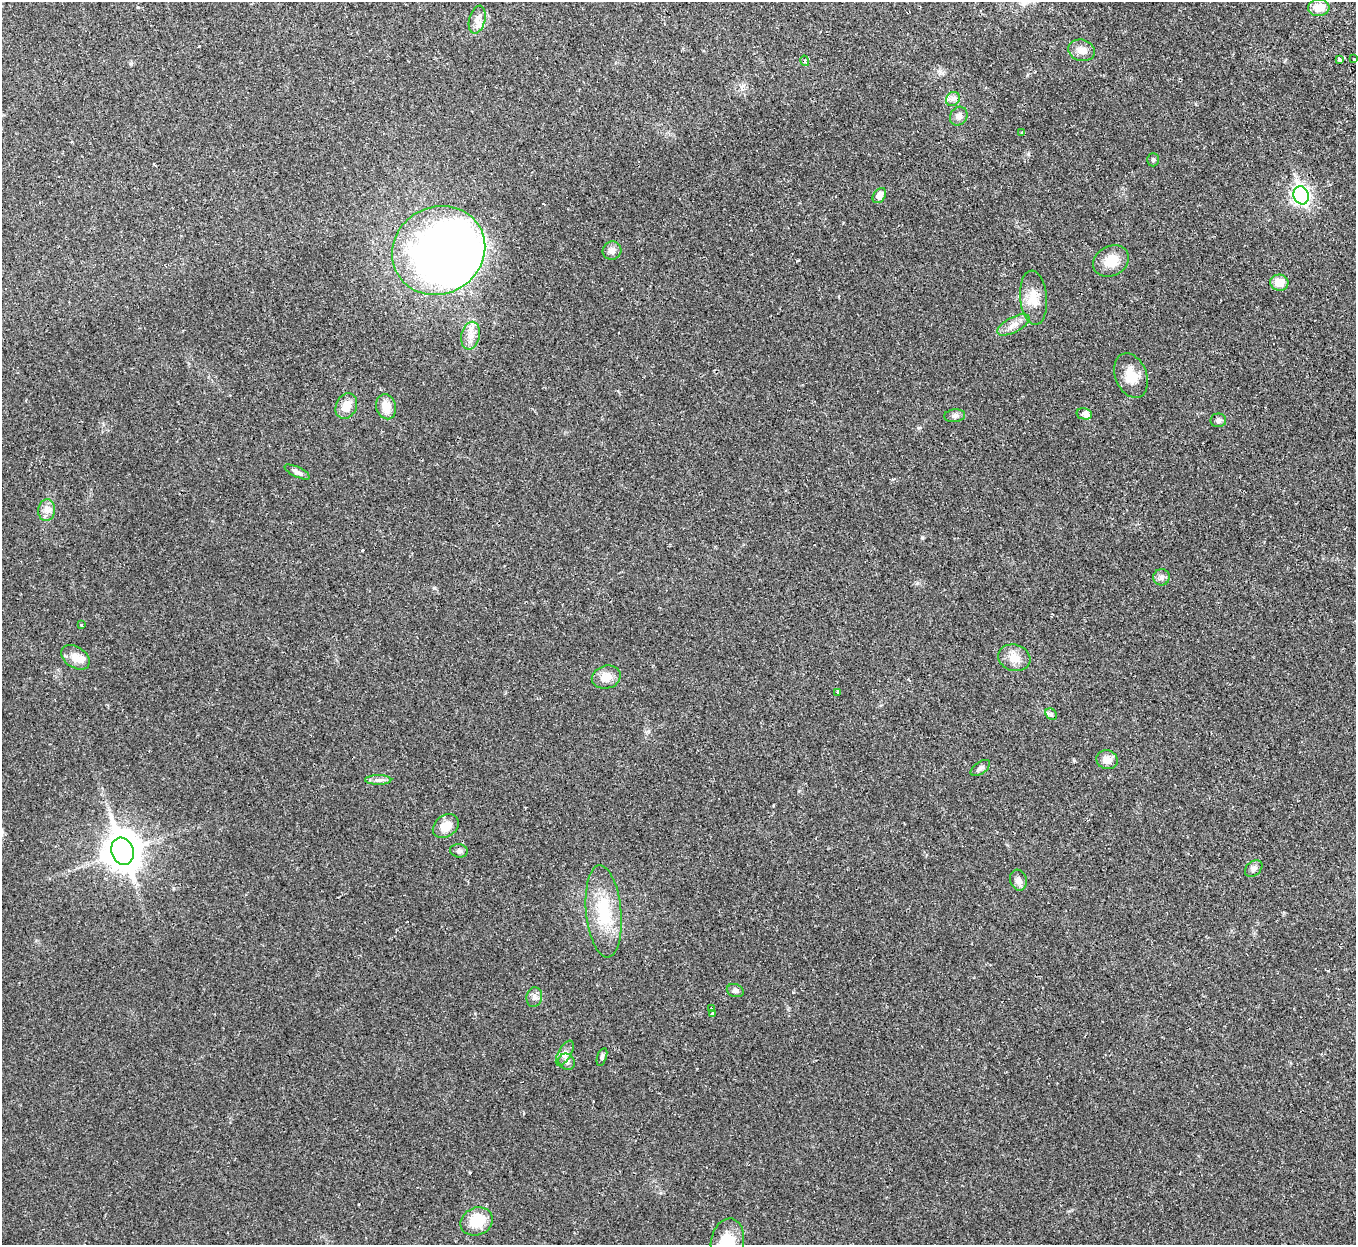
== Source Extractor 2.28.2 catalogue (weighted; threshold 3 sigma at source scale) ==
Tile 10 of 4 x 4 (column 2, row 3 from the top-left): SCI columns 1410-2763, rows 1422-2664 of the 5528 x 5451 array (HDU 1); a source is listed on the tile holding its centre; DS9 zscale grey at full resolution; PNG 1358 x 1247 px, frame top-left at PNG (2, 2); each listed source drawn as its Kron ellipse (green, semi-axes under 4 px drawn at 4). Shown black and unused: <1% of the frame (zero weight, under 2 of 3 exposures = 3% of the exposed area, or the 3 px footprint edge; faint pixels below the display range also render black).
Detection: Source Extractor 2.28.2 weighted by HDU 2 'WHT'; one run over the whole footprint, this tile lists its part. Background 0.0237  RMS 0.0042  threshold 0.0188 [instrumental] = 3 sigma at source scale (4.5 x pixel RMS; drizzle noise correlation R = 1.50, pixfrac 1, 0.05/0.05 arcsec/px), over >= 5 px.
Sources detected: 55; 1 inside a brighter object's white glare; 1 cosmic-ray / hot-pixel residue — neither listed nor drawn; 1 inside a brighter listed object's ellipse — not listed separately; the other 52 listed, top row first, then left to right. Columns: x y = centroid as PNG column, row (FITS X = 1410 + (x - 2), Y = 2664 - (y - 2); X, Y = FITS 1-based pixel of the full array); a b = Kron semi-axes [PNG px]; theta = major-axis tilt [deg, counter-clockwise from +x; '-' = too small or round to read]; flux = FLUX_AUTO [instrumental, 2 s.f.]
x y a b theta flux
1319 8 10 8 3 5.4
477 20 14 8 76 2.7
1081 50 14 10 -17 3.3
1339 59 4 3 - 4.1
1354 59 3 2 - 0.41
805 61 5 3 - 0.49
953 99 7 6 - 1.4
959 116 10 8 56 1.9
1022 132 4 3 - 0.45
1153 160 6 5 - 0.73
1301 195 9 7 -70 130
879 196 8 6 54 3.5
439 250 47 43 30 400
612 251 9 9 - 2.1
1111 261 18 15 30 7
1279 283 9 8 - 5.2
1034 298 27 13 -85 6.6
1013 325 18 7 28 3
471 336 14 9 77 3.9
1131 376 23 15 -68 7
346 406 13 10 63 4.6
386 407 13 10 -75 5.1
1084 414 8 5 -13 4.1
955 416 10 6 6 1.4
1218 420 8 7 - 1.4
297 472 14 5 -25 1.4
47 510 11 8 83 2.5
1161 577 8 8 - 1.6
81 625 3 3 - 0.35
75 657 16 10 -34 4.4
1014 658 16 13 -17 4.9
606 677 14 11 15 4.6
838 692 4 3 - 0.44
1051 714 6 5 - 0.86
1107 760 11 9 -17 3.5
980 768 11 6 35 1.3
378 780 13 5 0 1.6
446 826 14 10 37 5.1
122 851 14 11 -71 840
459 851 9 6 -7 1.2
1254 868 10 7 43 1.5
1018 880 10 8 -73 2.1
604 911 46 17 -85 19
735 991 9 6 -20 1.2
534 997 10 7 76 1.7
711 1008 3 3 - 1.2
713 1013 3 3 - 1.5
565 1053 14 6 60 2.2
602 1057 9 4 71 0.92
567 1062 8 7 - 1.5
477 1221 17 13 22 10
727 1241 23 16 78 10
Isophote crosses this tile's border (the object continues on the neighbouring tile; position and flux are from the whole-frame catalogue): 1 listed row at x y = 727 1241
Unlisted compact peaks at least as high as the median listed source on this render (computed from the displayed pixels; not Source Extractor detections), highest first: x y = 922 538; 434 588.